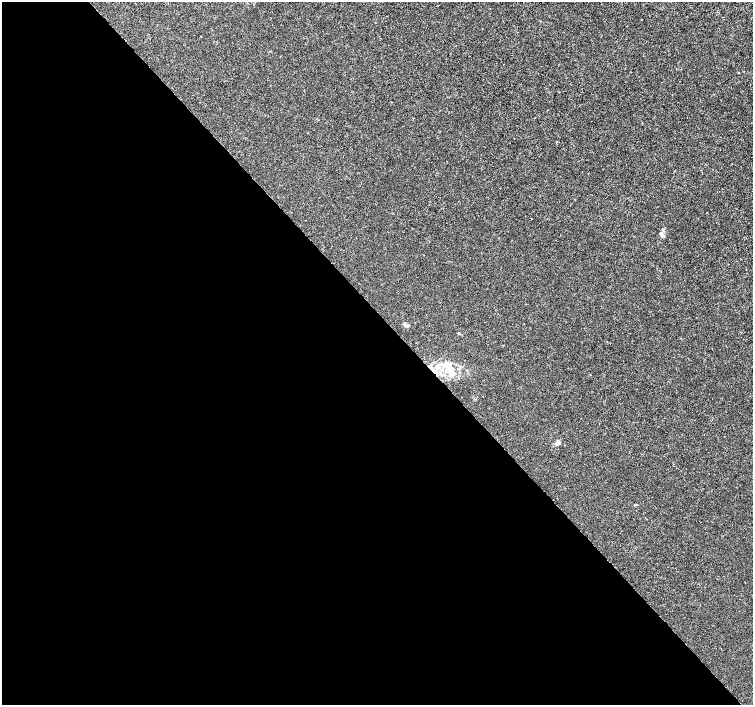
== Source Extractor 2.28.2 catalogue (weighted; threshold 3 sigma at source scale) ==
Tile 9 of 4 x 4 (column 1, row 3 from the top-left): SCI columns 7-1507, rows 1615-3019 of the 6011 x 5972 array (HDU 1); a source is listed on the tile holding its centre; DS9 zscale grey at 2 x 2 block average (1 PNG px = mean of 2 x 2 image px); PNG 755 x 707 px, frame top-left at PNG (2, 2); no overlay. Shown black and unused: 55% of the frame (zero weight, under 3 of 4 exposures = <1% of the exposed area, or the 3 px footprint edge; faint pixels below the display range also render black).
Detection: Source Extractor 2.28.2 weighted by HDU 2 'WHT'; one run over the whole footprint, this tile lists its part. Background -2.35e-04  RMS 0.0012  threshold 0.00539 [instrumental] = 3 sigma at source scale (4.5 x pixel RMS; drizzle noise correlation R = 1.50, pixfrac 1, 0.0396/0.0396 arcsec/px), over >= 5 px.
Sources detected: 8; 1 coinciding with a brighter row at this scale — not listed separately; the other 7 listed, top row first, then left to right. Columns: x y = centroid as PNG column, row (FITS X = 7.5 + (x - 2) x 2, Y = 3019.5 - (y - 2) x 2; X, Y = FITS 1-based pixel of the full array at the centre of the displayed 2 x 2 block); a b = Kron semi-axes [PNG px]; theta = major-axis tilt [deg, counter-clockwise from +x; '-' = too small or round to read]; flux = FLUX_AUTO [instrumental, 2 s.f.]
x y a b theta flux
201 36 2 2 - 0.3
661 234 8 3 -75 0.58
406 325 7 4 -1 0.82
458 333 4 2 - 0.23
431 368 12 3 -53 1.4
451 374 8 6 -37 2
557 443 5 4 - 0.79
Overlapping masked pixels (flux is a lower limit): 1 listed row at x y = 431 368